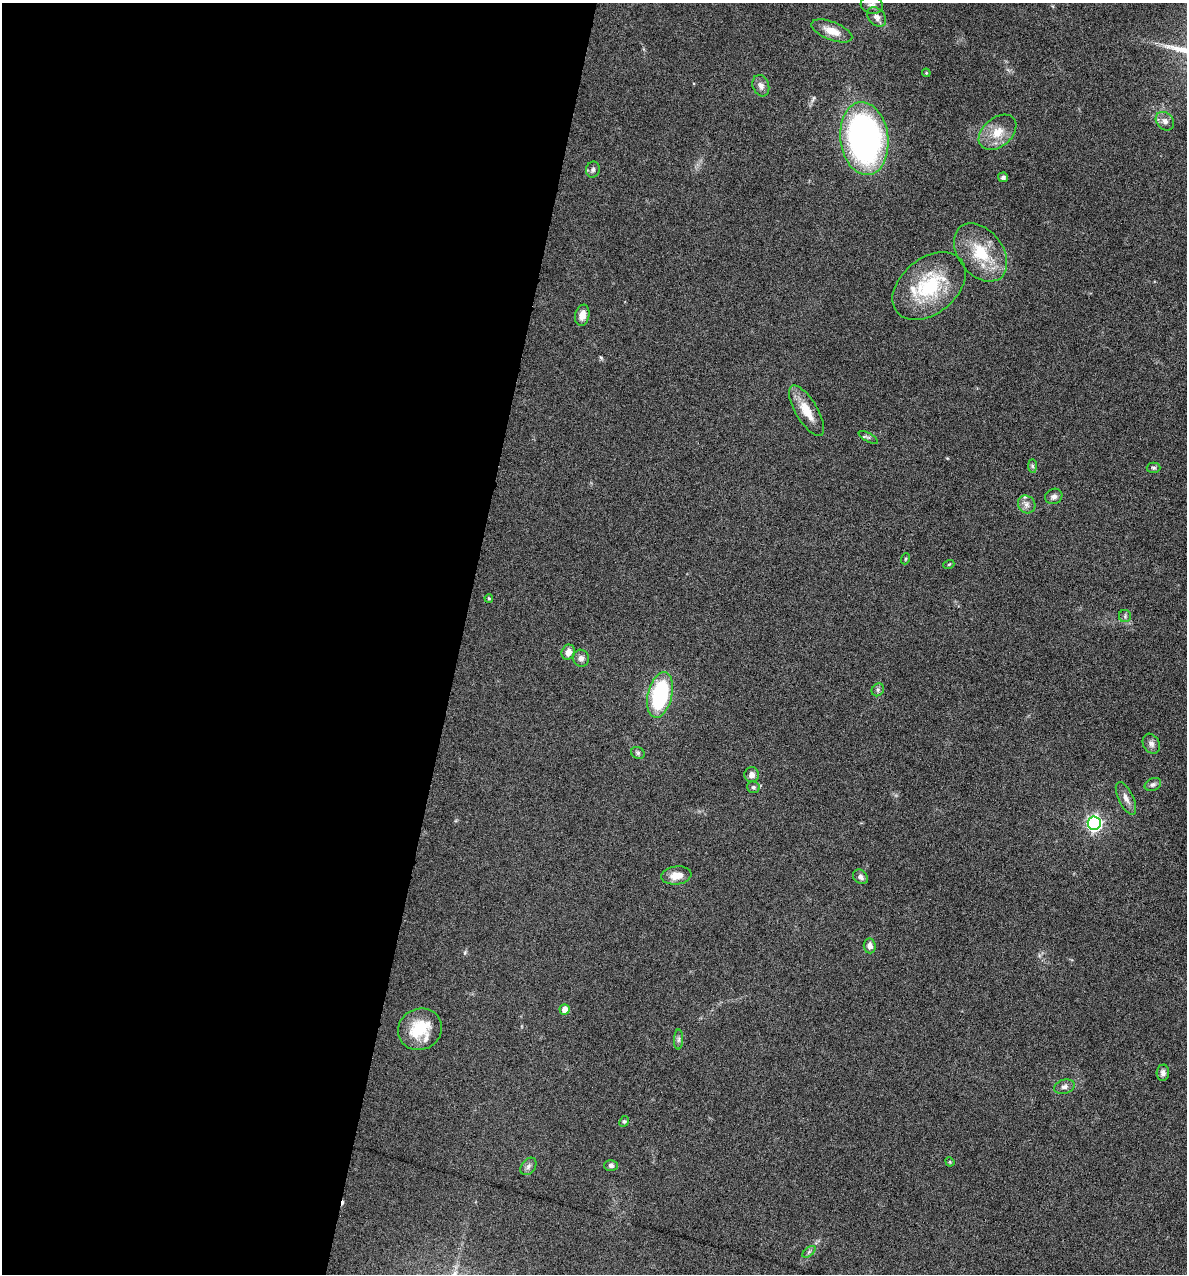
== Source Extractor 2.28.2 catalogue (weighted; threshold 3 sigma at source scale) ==
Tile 5 of 4 x 4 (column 1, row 2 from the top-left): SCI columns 122-1306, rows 2543-3814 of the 5105 x 5085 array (HDU 1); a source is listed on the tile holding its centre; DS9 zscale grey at full resolution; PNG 1189 x 1276 px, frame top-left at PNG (2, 3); each listed source drawn as its Kron ellipse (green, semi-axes under 4 px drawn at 4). Shown black and unused: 39% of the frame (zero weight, under 4 of 8 exposures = <1% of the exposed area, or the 3 px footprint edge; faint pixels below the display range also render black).
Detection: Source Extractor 2.28.2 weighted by HDU 2 'WHT'; one run over the whole footprint, this tile lists its part. Background 0.189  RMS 0.0062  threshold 0.0253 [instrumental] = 3 sigma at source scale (4.09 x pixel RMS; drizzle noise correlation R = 1.36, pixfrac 0.8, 0.05/0.05 arcsec/px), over >= 5 px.
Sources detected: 49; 1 cosmic-ray / hot-pixel residue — neither listed nor drawn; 1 inside a brighter listed object's ellipse — not listed separately; the other 47 listed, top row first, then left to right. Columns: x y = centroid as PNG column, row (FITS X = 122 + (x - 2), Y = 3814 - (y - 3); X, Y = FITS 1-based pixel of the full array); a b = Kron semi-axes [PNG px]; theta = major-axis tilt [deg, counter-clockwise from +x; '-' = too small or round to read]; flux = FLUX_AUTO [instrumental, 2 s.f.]
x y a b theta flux
872 5 11 9 -16 2.7
877 17 11 8 -45 3.1
832 31 22 9 -21 8
926 73 4 3 - 0.62
761 86 11 8 -70 2.8
1165 121 10 8 -46 2.9
998 132 21 14 40 11
864 139 37 24 -83 210
593 170 8 7 - 1.6
1003 177 5 5 - 1.5
980 252 32 22 -52 25
929 286 41 27 40 42
582 315 11 7 78 4.5
807 411 29 11 -59 11
868 437 11 4 -29 1.1
1032 466 7 4 -89 1
1154 468 7 5 -1 1
1054 496 9 7 28 2.3
1027 504 9 8 - 2.9
905 559 5 3 - 0.58
949 564 5 3 - 0.53
489 598 4 3 - 0.66
1125 616 6 6 - 1
568 652 8 6 62 4.1
581 658 8 8 - 2.6
878 690 7 5 48 1.2
660 695 23 12 76 53
1151 744 10 8 -60 2.4
638 753 7 5 -27 1.1
752 775 7 7 - 2.8
1153 784 9 6 24 1.7
753 787 6 5 - 1.2
1126 798 18 7 -64 3.7
1094 823 7 6 - 140
676 875 15 9 7 7.3
860 877 8 6 -43 2.3
870 946 7 6 - 2.7
565 1009 5 5 - 4.7
420 1029 22 20 27 20
678 1040 10 4 89 1.5
1163 1073 8 6 85 2
1064 1087 10 7 16 2.4
624 1121 5 4 - 0.9
950 1162 5 4 - 0.52
611 1165 7 5 1 1.7
528 1166 10 6 52 2.1
809 1252 8 4 37 1.1